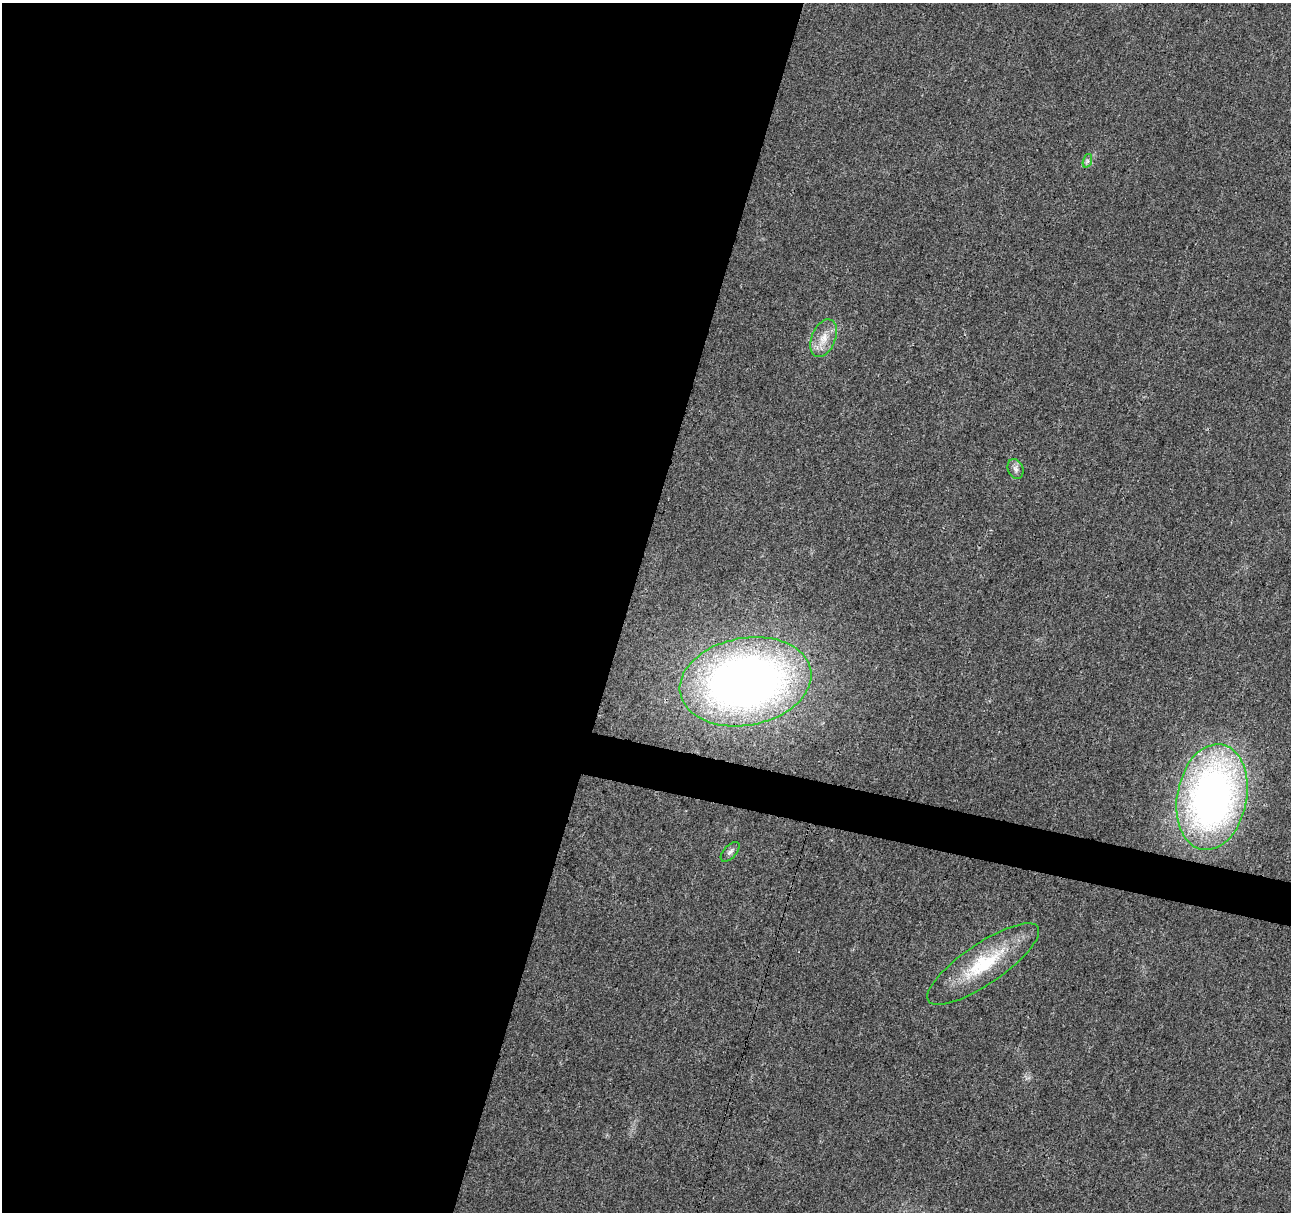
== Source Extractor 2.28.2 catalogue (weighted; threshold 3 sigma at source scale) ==
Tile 5 of 4 x 4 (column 1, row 2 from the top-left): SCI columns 17-1305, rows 2653-3862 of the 5178 x 5357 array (HDU 1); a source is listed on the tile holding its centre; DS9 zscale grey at full resolution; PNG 1293 x 1214 px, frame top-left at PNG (2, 3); each listed source drawn as its Kron ellipse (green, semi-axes under 4 px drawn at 4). Shown black and unused: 51% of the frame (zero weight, under 3 of 4 exposures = <1% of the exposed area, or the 3 px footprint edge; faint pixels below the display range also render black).
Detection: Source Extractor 2.28.2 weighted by HDU 2 'WHT'; one run over the whole footprint, this tile lists its part. Background 0.0265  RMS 0.0036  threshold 0.0164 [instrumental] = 3 sigma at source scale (4.5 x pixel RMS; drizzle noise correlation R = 1.50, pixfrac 1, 0.0396/0.0396 arcsec/px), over >= 5 px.
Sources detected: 7; all 7 listed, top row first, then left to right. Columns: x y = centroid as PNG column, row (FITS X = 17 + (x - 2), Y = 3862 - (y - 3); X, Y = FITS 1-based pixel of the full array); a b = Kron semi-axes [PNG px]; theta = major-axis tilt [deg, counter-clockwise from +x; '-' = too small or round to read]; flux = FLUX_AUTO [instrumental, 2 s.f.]
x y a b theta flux
1087 161 7 4 72 0.75
824 338 20 12 67 5.5
1016 469 10 7 -68 1.5
745 682 66 44 11 260
1212 797 53 35 79 180
730 852 12 6 48 1.5
983 964 66 20 34 24